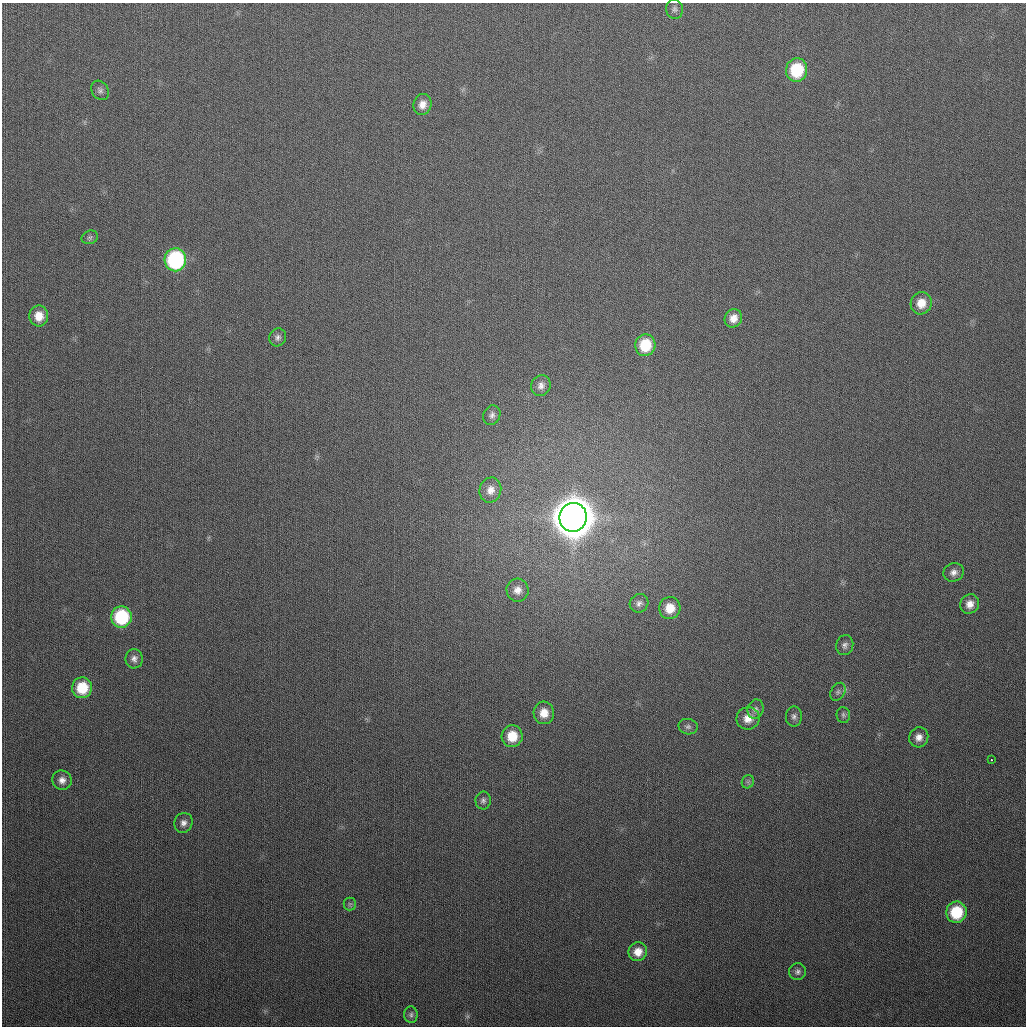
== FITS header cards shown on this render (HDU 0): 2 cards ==
NAXIS1  =                 1024
NAXIS2  =                 1024

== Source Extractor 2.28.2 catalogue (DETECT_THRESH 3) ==
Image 1024 x 1024 px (HDU 0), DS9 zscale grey, 1 PNG px = 1 image px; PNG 1028 x 1028 px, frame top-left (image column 1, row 1024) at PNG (2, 3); each listed source drawn as its Kron ellipse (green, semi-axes under 4 px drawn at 4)
Background 298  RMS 12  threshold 35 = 3 sigma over >= 5 px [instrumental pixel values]
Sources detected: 43; all 43 listed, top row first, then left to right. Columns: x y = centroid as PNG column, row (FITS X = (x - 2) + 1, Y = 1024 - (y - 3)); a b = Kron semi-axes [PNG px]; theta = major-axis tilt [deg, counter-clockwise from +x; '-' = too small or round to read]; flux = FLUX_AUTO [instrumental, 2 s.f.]
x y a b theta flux
675 9 9 8 - 2.8e+03
797 70 12 10 77 4.1e+04
100 90 10 8 -53 2.9e+03
422 104 10 9 - 6.8e+03
90 237 8 6 22 1.8e+03
175 260 11 10 - 1.0e+05
921 303 11 10 - 1.1e+04
39 316 10 9 - 1.1e+04
733 318 9 8 - 7.0e+03
278 337 9 8 - 3.0e+03
645 345 11 10 - 2.7e+04
541 385 11 9 59 4.6e+03
492 415 10 8 66 3.2e+03
490 490 12 10 76 7.3e+03
573 517 14 14 - 3.4e+06
954 572 10 9 - 4.7e+03
517 590 11 11 - 6.4e+03
639 603 10 9 - 3.4e+03
970 604 10 9 - 6.9e+03
670 608 11 10 - 1.3e+04
121 617 11 10 - 5.5e+04
845 645 10 8 77 3.2e+03
134 659 9 8 - 3.8e+03
82 688 10 10 - 2.6e+04
838 692 9 7 62 2.4e+03
755 709 10 8 75 3.1e+03
544 713 11 10 - 1.1e+04
843 715 8 6 -83 2.1e+03
794 716 10 8 -90 3.0e+03
748 718 11 11 - 9.7e+03
688 727 9 7 -13 2.7e+03
512 736 11 10 - 1.8e+04
919 737 10 9 - 5.7e+03
991 760 3 2 - 1.3e+03
62 780 10 9 - 5.4e+03
748 782 7 6 - 1.7e+03
483 800 9 7 88 2.6e+03
183 823 10 9 - 4.2e+03
350 904 6 6 - 1.7e+03
956 912 10 10 - 3.3e+04
638 952 9 9 - 9.0e+03
798 972 8 8 - 2.9e+03
411 1015 8 7 - 2.2e+03